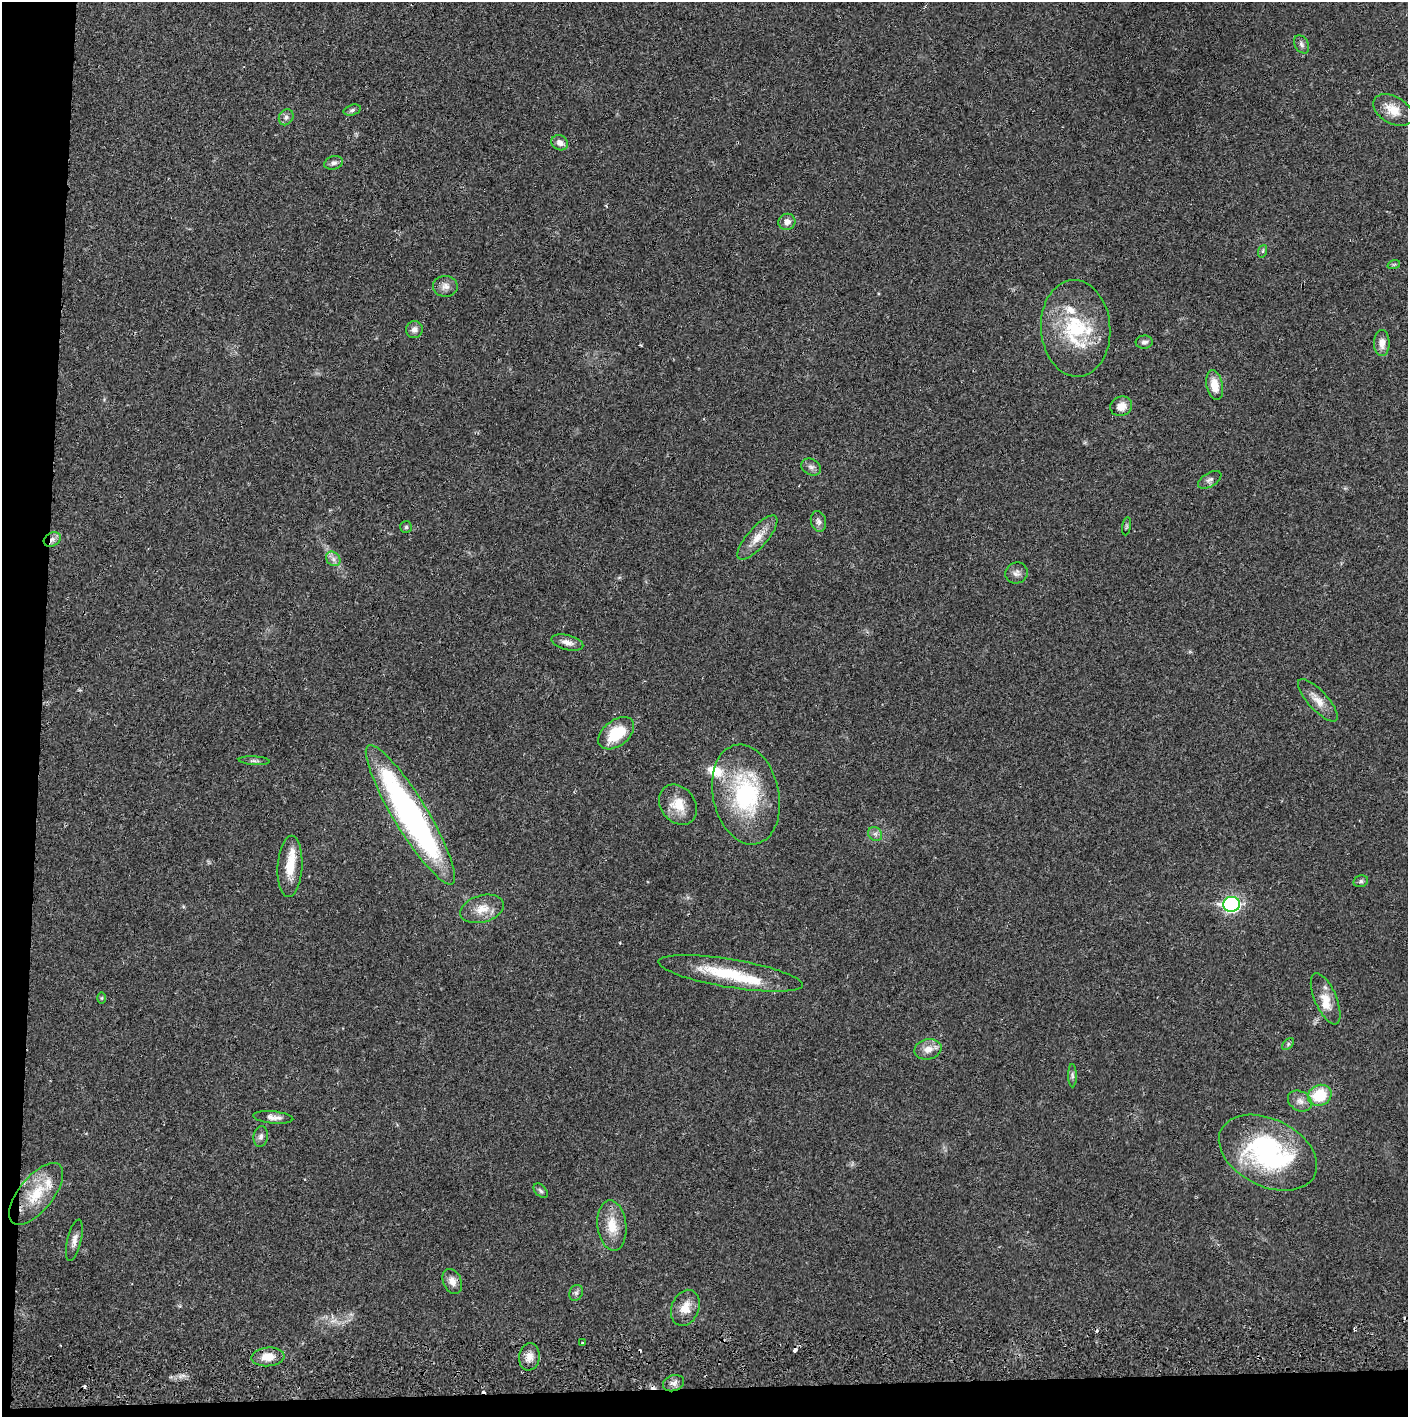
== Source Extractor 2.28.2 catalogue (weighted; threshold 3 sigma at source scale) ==
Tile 7 of 3 x 3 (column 1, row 3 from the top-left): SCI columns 4-1409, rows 56-1470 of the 4229 x 4360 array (HDU 1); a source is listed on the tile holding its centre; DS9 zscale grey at full resolution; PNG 1410 x 1419 px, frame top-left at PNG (2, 2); each listed source drawn as its Kron ellipse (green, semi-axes under 4 px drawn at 4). Shown black and unused: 5% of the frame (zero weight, under 2 of 3 exposures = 3% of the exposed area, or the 3 px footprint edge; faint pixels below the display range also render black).
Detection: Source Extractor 2.28.2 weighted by HDU 2 'WHT'; one run over the whole footprint, this tile lists its part. Background 0.0221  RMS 0.0035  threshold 0.0157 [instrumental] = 3 sigma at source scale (4.5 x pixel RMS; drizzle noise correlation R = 1.50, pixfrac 1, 0.05/0.05 arcsec/px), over >= 5 px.
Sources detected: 74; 1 too faint to see at this stretch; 7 cosmic-ray / hot-pixel residue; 1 long thin detection or spike segment (spike, bleed or trail) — neither listed nor drawn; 6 inside a brighter listed object's ellipse — not listed separately; the other 59 listed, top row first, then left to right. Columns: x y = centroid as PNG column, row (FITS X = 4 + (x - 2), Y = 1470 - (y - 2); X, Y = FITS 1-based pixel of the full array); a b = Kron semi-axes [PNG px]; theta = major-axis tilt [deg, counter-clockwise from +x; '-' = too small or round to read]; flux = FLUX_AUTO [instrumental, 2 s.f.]
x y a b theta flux
1301 44 10 7 -59 1.1
352 110 9 5 16 0.81
1393 110 21 13 -31 5.7
286 117 8 7 - 1.1
560 143 8 7 - 2
334 163 9 6 16 1.4
787 222 8 8 - 2.2
1263 251 6 4 70 0.52
1394 264 6 4 19 0.48
445 286 12 10 -2 2.2
1076 328 48 34 -86 27
414 330 8 8 - 1.7
1144 342 8 6 5 1.1
1382 343 13 8 89 2.9
1215 385 15 8 -79 5
1121 406 11 9 23 3.4
811 467 10 8 -28 1.4
1210 480 13 7 31 1.3
818 521 10 7 -77 1.4
1126 526 9 4 80 0.55
406 527 6 6 - 0.63
757 537 28 10 49 5
52 539 9 6 28 1.7
333 559 8 6 -47 1.4
1016 573 11 10 - 1.8
567 643 16 7 -15 2.5
1318 700 27 9 -48 4.3
616 733 20 12 38 13
254 761 15 4 -3 0.93
746 795 50 33 -78 39
678 805 22 17 -52 7
410 815 81 17 -59 110
875 834 7 6 - 1.1
290 866 31 12 87 7.6
1361 881 7 5 14 0.85
1231 904 8 7 - 79
482 909 22 13 16 5.5
730 973 73 14 -9 19
102 998 6 4 89 0.4
1326 999 27 11 -67 5.6
1288 1044 7 4 46 0.63
928 1049 14 10 14 3.3
1072 1076 11 4 -89 0.96
1320 1095 12 10 25 12
1300 1101 13 9 -29 2.3
273 1117 20 6 -6 2.3
261 1136 10 7 80 1.4
1268 1153 52 33 -26 56
541 1191 8 5 -45 0.87
36 1194 37 17 51 14
612 1225 25 14 -84 7.7
74 1240 21 7 77 2.4
452 1281 13 9 -65 2.7
576 1293 8 6 63 0.93
685 1308 18 13 68 5
582 1343 3 3 - 0.61
268 1357 16 9 4 5.1
529 1357 14 10 82 3
674 1383 11 8 19 1.6
Overlapping masked pixels (flux is a lower limit): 1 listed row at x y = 52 539